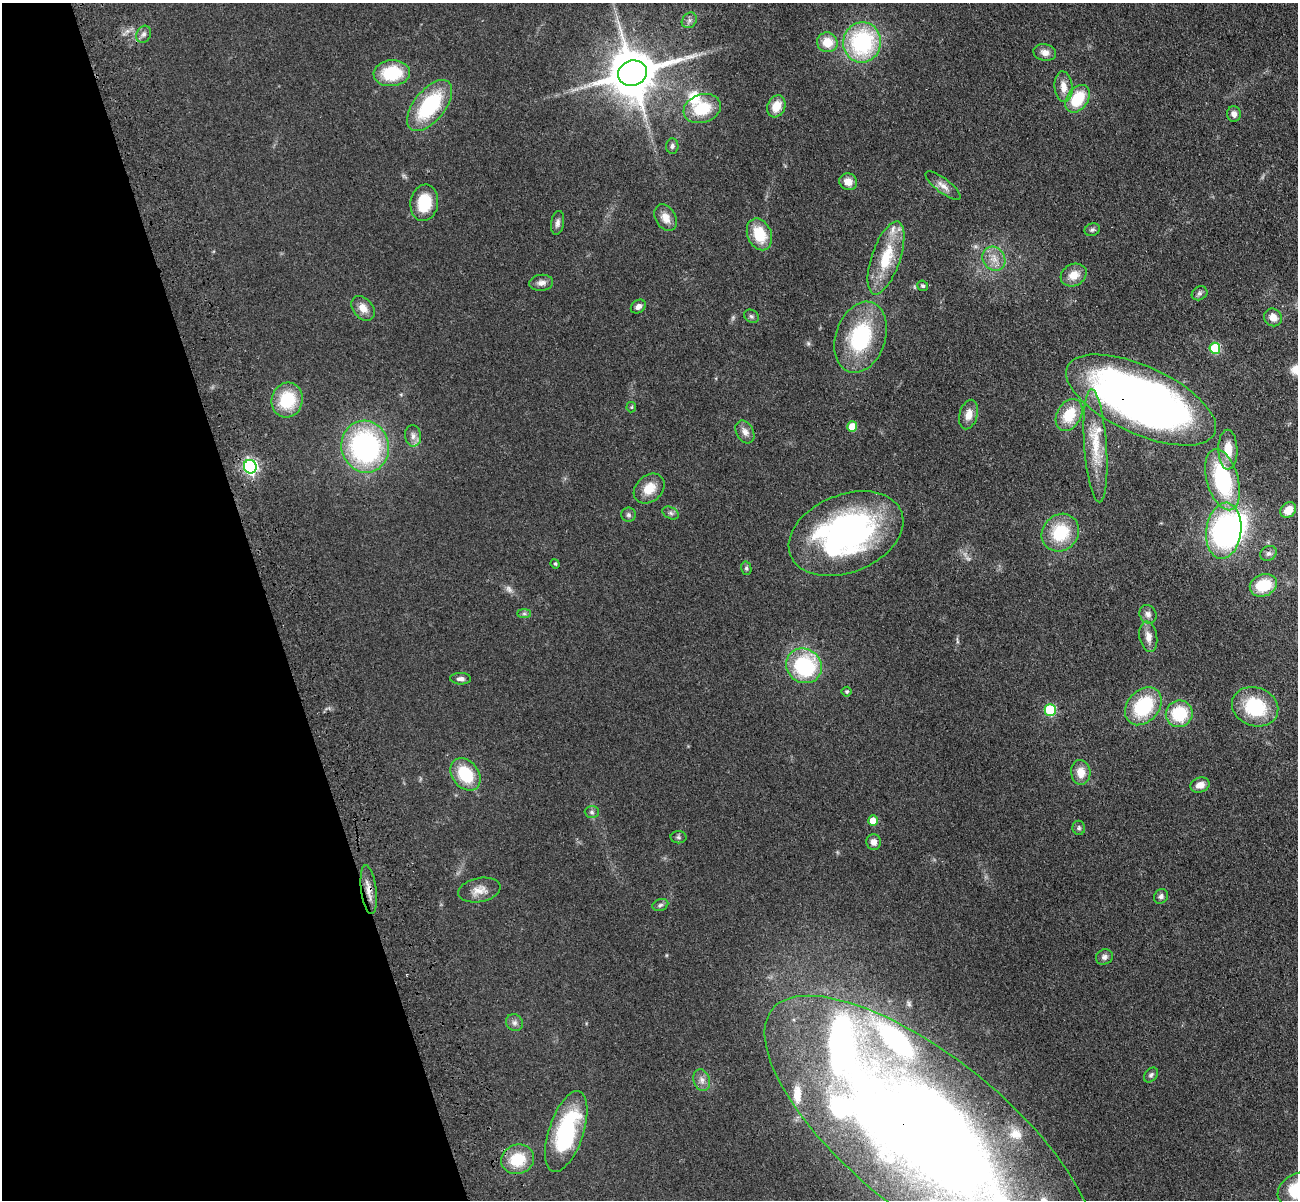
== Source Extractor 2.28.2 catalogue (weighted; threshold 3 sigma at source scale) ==
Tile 5 of 4 x 4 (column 1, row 2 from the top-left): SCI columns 117-1412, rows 2702-3899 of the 5417 x 5283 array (HDU 1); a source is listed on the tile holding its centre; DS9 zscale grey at full resolution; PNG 1300 x 1202 px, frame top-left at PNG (2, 3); each listed source drawn as its Kron ellipse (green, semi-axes under 4 px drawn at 4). Shown black and unused: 21% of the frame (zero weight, under 3 of 4 exposures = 6% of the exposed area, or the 3 px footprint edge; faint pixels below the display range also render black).
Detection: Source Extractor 2.28.2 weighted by HDU 2 'WHT'; one run over the whole footprint, this tile lists its part. Background 0.0437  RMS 0.0057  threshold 0.0256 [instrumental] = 3 sigma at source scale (4.5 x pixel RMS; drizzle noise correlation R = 1.50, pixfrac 1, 0.05/0.05 arcsec/px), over >= 5 px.
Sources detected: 97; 1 too faint to see at this stretch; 1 inside a brighter object's white glare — neither listed nor drawn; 8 inside a brighter listed object's ellipse — not listed separately; the other 87 listed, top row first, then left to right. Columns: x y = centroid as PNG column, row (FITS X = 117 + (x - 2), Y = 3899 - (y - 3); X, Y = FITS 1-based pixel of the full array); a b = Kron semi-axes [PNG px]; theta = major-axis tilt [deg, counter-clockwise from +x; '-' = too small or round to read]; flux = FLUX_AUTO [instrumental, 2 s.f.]
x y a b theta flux
689 20 8 7 - 1.9
144 34 9 7 63 1.9
827 42 10 10 - 10
862 42 20 19 - 64
1045 53 11 8 -13 3.8
392 73 18 13 4 25
632 73 14 12 19 2800
1063 87 15 9 -85 5.8
1078 99 15 10 54 22
430 105 30 15 51 44
776 106 11 9 68 8.8
702 109 19 14 18 20
1234 114 8 7 - 2.6
672 146 7 6 - 1.6
848 182 9 8 - 5
943 186 21 7 -37 4.1
424 203 18 14 81 19
666 218 14 10 -59 5.5
557 223 12 6 82 2.3
1092 230 8 6 23 1.4
759 234 16 12 -67 17
886 258 38 14 71 24
994 259 13 11 -55 5.7
1074 275 13 10 27 7.2
541 283 12 8 7 3.1
923 286 5 5 - 1.2
1200 293 8 6 31 1.4
638 307 8 6 37 2.4
363 308 14 10 -51 5.2
751 316 8 6 -31 1.3
1273 317 9 8 - 4.4
861 337 36 25 71 48
1215 348 5 5 - 29
287 400 18 15 75 24
1141 400 81 34 -25 450
631 407 5 5 - 0.7
968 415 15 9 75 5.5
1069 415 17 12 60 16
852 427 5 5 - 10
745 432 12 8 -62 3.5
413 436 11 8 -83 3.1
1095 446 56 11 -86 20
365 447 26 23 -74 110
1228 450 20 9 -89 9.7
250 467 7 6 - 130
1222 480 31 15 -74 55
649 489 17 13 42 9.3
1288 510 8 7 - 7.8
671 513 9 5 -27 1.6
628 515 7 7 - 1.4
1224 531 28 17 83 98
1060 533 20 17 46 24
846 534 60 39 22 160
1268 553 8 7 - 1.7
555 564 5 4 - 0.66
746 568 7 5 -76 1.1
1263 585 14 10 21 17
524 614 7 4 0 1.1
1148 614 9 8 - 2.5
1148 637 15 8 -80 4.9
804 666 18 17 - 48
461 679 10 6 -1 2.1
847 692 5 5 - 1
1143 706 21 15 48 36
1255 707 23 19 -19 32
1050 710 6 5 - 46
1179 714 13 13 - 24
1081 772 12 9 -86 6.6
465 774 18 13 -52 23
1200 785 10 7 17 4.7
592 812 7 6 - 1.3
873 821 5 5 - 7.6
1079 828 7 6 - 1.3
678 837 8 6 -2 1.1
874 842 8 7 - 3.3
369 890 24 7 -83 5.8
479 890 21 12 11 6.3
1161 896 8 6 50 1.7
660 905 8 5 18 1.3
1104 957 9 7 24 2.2
514 1023 9 8 - 2.2
1151 1075 8 6 52 1.4
702 1080 11 8 -73 3.2
566 1131 42 17 71 58
929 1136 202 78 -39 920
518 1159 17 14 20 18
1297 1190 21 15 30 27
Overlapping masked pixels (flux is a lower limit): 3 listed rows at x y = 1141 400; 369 890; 929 1136
Isophote crosses this tile's border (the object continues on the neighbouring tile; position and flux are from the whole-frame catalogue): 2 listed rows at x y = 929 1136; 1297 1190